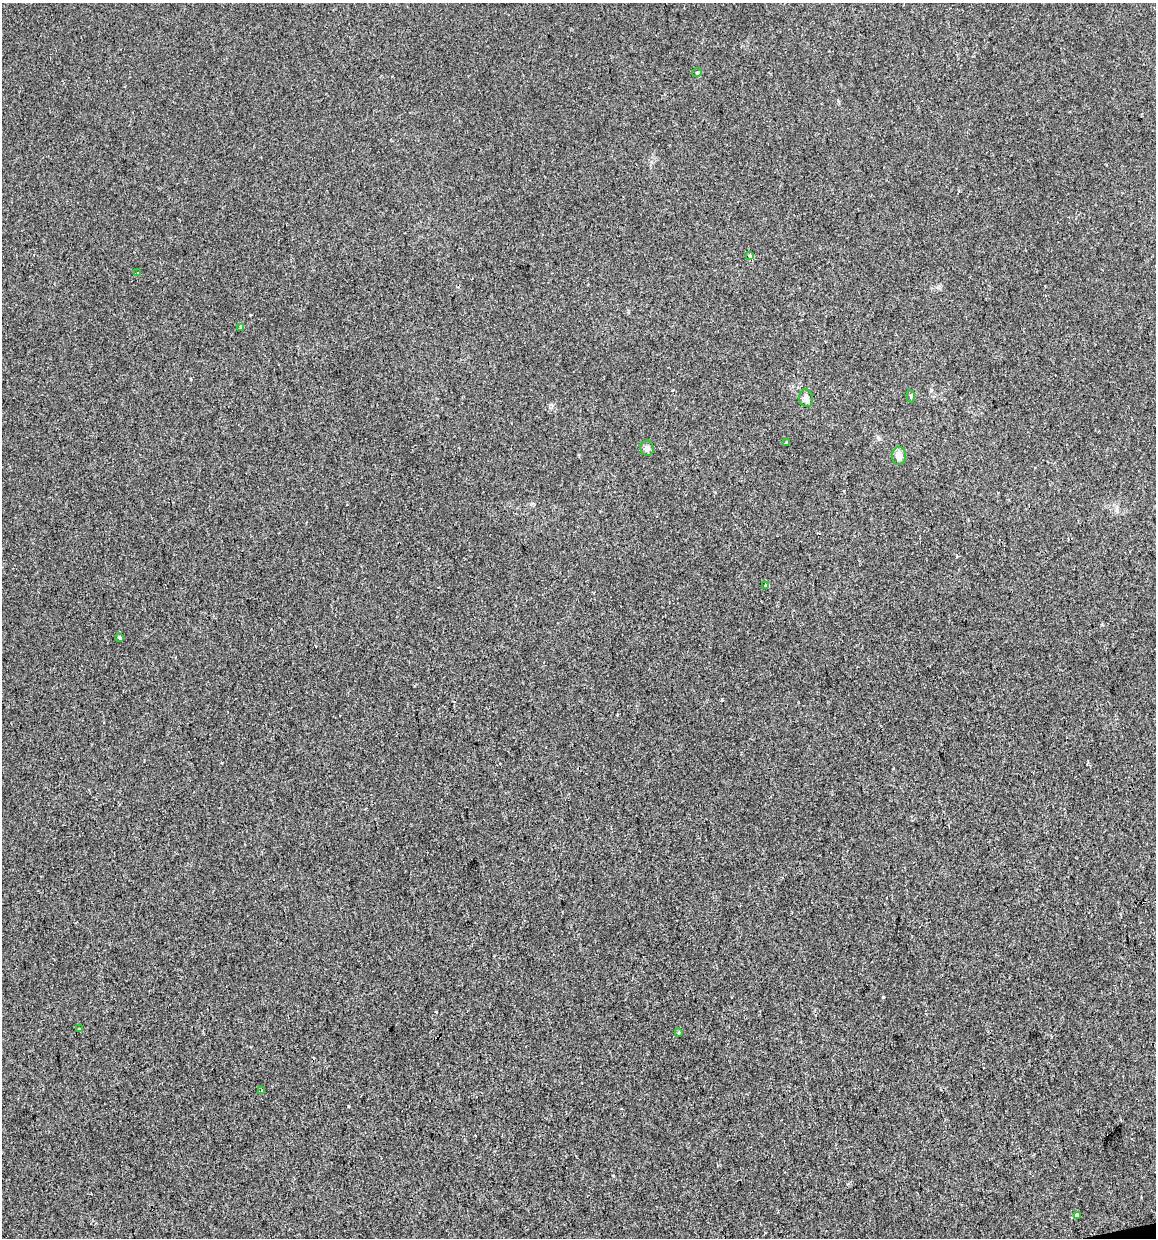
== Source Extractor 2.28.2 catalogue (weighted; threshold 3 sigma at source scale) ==
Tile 6 of 4 x 4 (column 2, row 2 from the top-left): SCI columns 1186-2339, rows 2473-3708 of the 4724 x 4944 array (HDU 1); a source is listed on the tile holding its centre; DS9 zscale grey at full resolution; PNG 1158 x 1240 px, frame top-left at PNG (2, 3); each listed source drawn as its Kron ellipse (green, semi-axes under 4 px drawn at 4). Shown black and unused: <1% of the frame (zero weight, under 2 of 3 exposures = <1% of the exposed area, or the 3 px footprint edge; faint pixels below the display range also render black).
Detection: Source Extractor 2.28.2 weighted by HDU 2 'WHT'; one run over the whole footprint, this tile lists its part. Background -8.66e-04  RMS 0.0043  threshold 0.0192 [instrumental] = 3 sigma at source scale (4.5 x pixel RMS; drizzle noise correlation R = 1.50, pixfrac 1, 0.0396/0.0396 arcsec/px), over >= 5 px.
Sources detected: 18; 3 cosmic-ray / hot-pixel residue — neither listed nor drawn; the other 15 listed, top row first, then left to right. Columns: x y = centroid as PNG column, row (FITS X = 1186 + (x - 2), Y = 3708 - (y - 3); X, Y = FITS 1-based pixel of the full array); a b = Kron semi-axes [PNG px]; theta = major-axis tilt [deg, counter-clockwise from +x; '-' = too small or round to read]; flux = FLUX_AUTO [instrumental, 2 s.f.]
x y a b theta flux
697 73 5 4 - 0.5
750 256 4 3 - 1.2
137 272 3 3 - 2.8
241 327 4 2 - 0.4
911 396 6 4 -83 0.55
806 398 9 7 -82 2.3
786 443 3 2 - 0.63
647 448 8 6 -83 1.7
899 456 9 7 89 3.1
766 585 4 3 - 2.3
119 638 4 3 - 6.1
80 1029 4 3 - 0.41
678 1033 3 2 - 0.46
261 1091 3 3 - 0.95
1077 1215 4 3 - 3.7
Unlisted compact peaks at least as high as the median listed source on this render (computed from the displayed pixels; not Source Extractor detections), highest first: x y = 883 997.